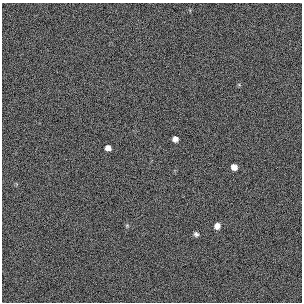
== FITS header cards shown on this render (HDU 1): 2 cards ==
NAXIS1  =                  300 / length of original image axis
NAXIS2  =                  300 / length of original image axis

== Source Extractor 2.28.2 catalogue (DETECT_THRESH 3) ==
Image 300 x 300 px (HDU 1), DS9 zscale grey, 1 PNG px = 1 image px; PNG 304 x 304 px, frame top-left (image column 1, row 300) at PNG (2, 3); no overlay
Background 384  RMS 67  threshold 200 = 3 sigma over >= 5 px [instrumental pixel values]
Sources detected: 6; all 6 listed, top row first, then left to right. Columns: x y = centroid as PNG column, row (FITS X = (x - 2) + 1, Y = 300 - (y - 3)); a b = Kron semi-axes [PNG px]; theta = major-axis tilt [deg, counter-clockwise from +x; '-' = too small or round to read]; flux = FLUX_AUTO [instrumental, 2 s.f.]
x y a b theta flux
175 139 5 5 - 22000
108 148 5 5 - 24000
234 167 6 5 - 27000
127 225 6 4 0 5000
217 226 6 6 - 26000
196 234 6 6 - 11000